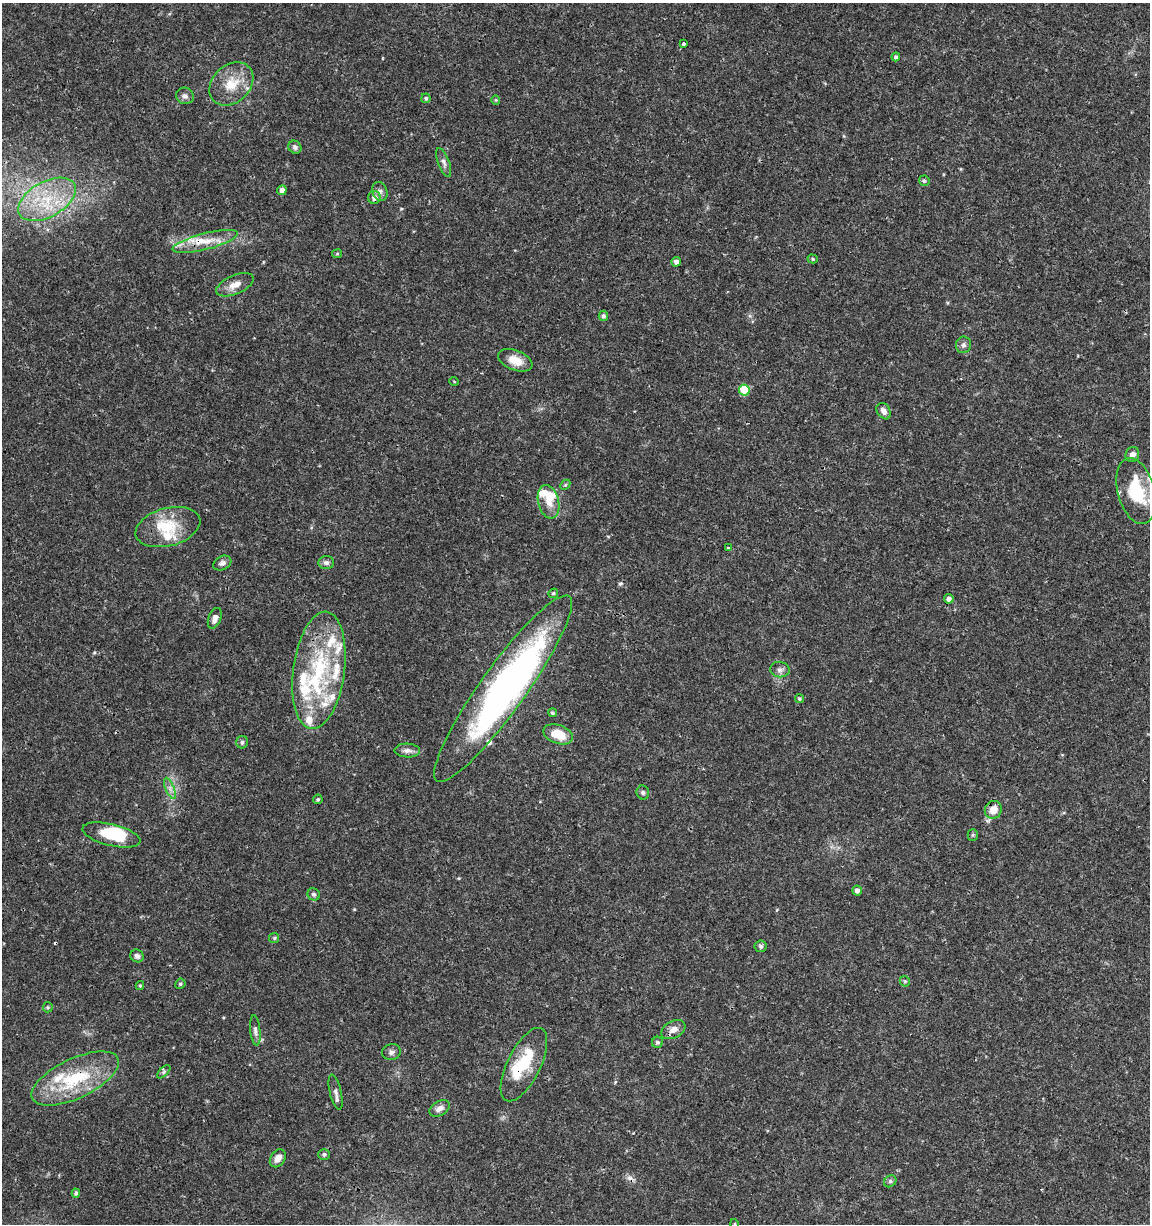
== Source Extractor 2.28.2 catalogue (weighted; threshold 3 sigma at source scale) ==
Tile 6 of 4 x 4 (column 2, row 2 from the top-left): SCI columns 1375-2522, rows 2453-3674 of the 5104 x 4898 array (HDU 1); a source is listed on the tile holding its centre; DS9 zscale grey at full resolution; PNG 1152 x 1226 px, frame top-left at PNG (2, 3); each listed source drawn as its Kron ellipse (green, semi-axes under 4 px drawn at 4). Shown black and unused: <1% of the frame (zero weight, under 3 of 4 exposures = <1% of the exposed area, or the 3 px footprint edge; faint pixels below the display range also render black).
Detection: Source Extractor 2.28.2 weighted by HDU 2 'WHT'; one run over the whole footprint, this tile lists its part. Background 0.0341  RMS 0.0023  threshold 0.0101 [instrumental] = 3 sigma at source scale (4.5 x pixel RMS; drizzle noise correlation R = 1.50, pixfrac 1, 0.0396/0.0396 arcsec/px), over >= 5 px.
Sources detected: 98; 3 inside a brighter object's white glare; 3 cosmic-ray / hot-pixel residue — neither listed nor drawn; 20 inside a brighter listed object's ellipse — not listed separately; the other 72 listed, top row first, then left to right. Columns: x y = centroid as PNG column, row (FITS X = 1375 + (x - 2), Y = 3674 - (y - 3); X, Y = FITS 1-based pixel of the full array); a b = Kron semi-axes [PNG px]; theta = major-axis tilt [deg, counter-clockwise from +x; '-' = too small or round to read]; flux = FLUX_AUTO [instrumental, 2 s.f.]
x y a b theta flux
683 44 3 3 - 0.5
896 57 4 4 - 0.53
231 84 24 18 43 6
185 96 9 8 - 0.9
426 98 5 4 - 0.46
496 100 4 4 - 0.23
295 147 7 6 - 0.65
444 162 15 5 -70 0.98
924 181 5 5 - 0.43
282 190 5 4 - 0.94
380 192 10 7 -70 0.9
374 198 6 6 - 1.3
47 199 31 17 29 11
205 241 34 8 14 4.6
337 254 5 4 - 0.29
813 259 5 4 - 0.33
676 262 5 4 - 0.96
235 285 20 9 23 2.3
603 316 5 4 - 0.58
963 345 8 7 - 0.74
515 360 18 10 -22 3.2
454 381 5 3 - 0.18
744 390 5 5 - 9.2
884 411 9 6 -59 1.3
1132 455 8 6 65 1.3
565 485 6 4 45 0.31
1136 491 34 18 -75 14
548 502 17 10 -77 2.9
168 527 33 19 15 7.5
728 548 3 3 - 0.32
222 563 9 6 28 0.74
326 563 8 6 -3 0.78
553 593 5 4 - 0.33
949 599 5 4 - 0.9
215 618 11 6 69 1.3
319 670 59 25 82 24
780 670 10 7 -7 0.9
503 689 114 22 54 93
799 699 4 4 - 0.34
553 713 4 4 - 0.41
558 734 15 9 -20 4.9
242 742 6 6 - 0.51
407 751 12 7 -1 1.2
170 788 11 4 -68 0.93
643 792 7 6 - 0.48
318 799 5 4 - 0.38
993 810 9 8 - 2.6
111 835 30 10 -14 8.1
973 835 5 5 - 0.29
857 890 5 4 - 0.9
314 894 6 6 - 0.51
274 938 5 5 - 0.35
761 946 6 6 - 0.48
137 956 7 6 - 0.74
905 981 5 4 - 0.34
180 984 5 5 - 0.35
140 986 4 4 - 0.27
48 1007 5 5 - 0.31
673 1029 13 8 29 1.6
255 1030 15 5 -84 0.85
657 1042 6 5 - 0.51
391 1052 9 8 - 0.86
524 1065 40 16 64 11
164 1072 8 3 46 0.31
75 1078 47 20 25 16
336 1092 17 6 -77 1.1
440 1108 11 7 30 1.3
324 1154 6 5 - 0.53
278 1158 10 7 57 1.7
890 1181 6 5 - 0.48
76 1193 4 4 - 0.52
735 1224 5 3 - 0.2
Overlapping masked pixels (flux is a lower limit): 4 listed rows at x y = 205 241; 503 689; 524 1065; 75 1078
Isophote crosses this tile's border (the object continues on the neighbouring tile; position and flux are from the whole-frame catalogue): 1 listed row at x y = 735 1224